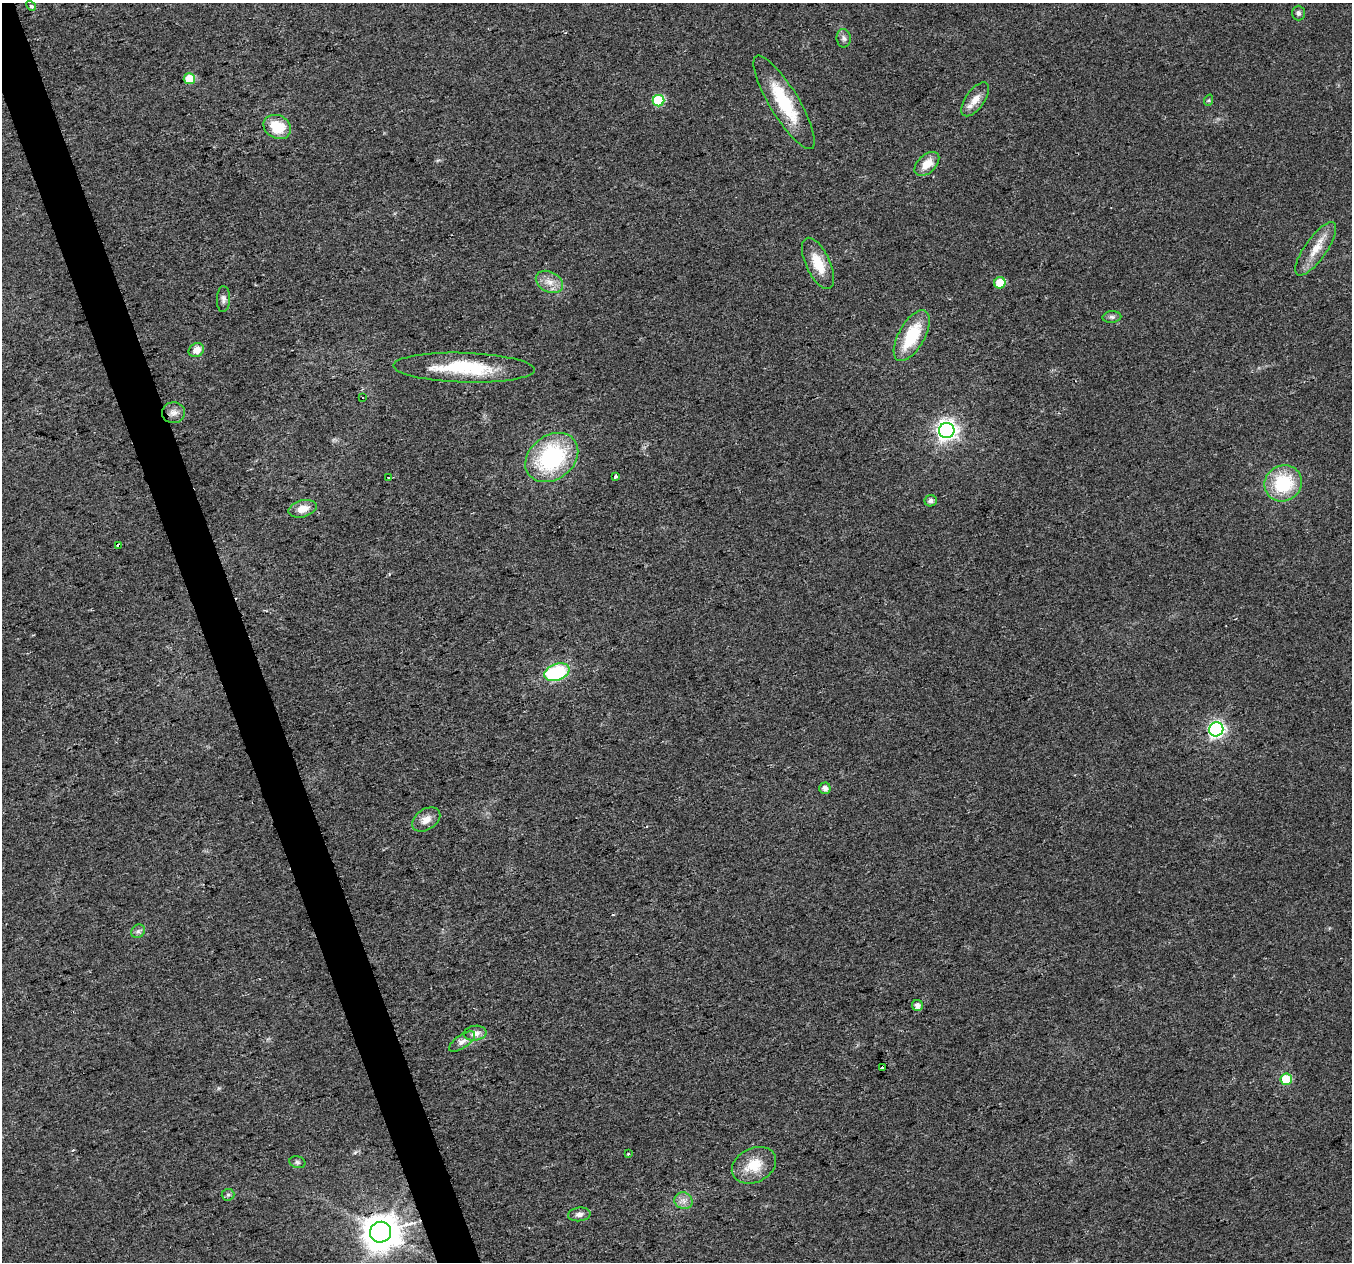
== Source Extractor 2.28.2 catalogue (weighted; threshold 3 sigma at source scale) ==
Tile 11 of 4 x 4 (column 3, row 3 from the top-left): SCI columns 2701-4050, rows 1380-2639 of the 5401 x 5226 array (HDU 1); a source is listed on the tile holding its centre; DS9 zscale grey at full resolution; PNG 1354 x 1264 px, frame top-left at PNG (2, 3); each listed source drawn as its Kron ellipse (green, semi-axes under 4 px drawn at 4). Shown black and unused: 3% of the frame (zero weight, under 2 of 3 exposures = <1% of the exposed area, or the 3 px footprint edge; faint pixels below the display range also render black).
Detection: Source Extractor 2.28.2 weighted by HDU 2 'WHT'; one run over the whole footprint, this tile lists its part. Background 0.041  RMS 0.0055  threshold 0.0249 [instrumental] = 3 sigma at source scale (4.5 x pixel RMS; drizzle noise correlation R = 1.50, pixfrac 1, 0.0396/0.0396 arcsec/px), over >= 5 px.
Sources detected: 47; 1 inside a brighter listed object's ellipse — not listed separately; the other 46 listed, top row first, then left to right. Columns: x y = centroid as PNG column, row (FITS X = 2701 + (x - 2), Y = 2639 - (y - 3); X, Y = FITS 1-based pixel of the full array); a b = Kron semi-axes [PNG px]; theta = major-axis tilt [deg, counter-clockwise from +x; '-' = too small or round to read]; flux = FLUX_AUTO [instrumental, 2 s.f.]
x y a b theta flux
31 6 5 4 - 1.1
1298 13 7 6 - 1.4
844 38 9 7 -83 2
189 79 6 5 - 13
975 99 20 9 54 6.1
1209 100 6 4 71 0.66
659 101 6 5 - 35
784 102 54 14 -59 31
277 127 14 11 -27 16
927 164 15 9 43 7.9
1316 249 32 11 55 10
818 263 28 12 -65 13
549 282 14 10 -27 5.7
1000 283 6 5 - 10
223 299 13 6 88 2.2
1112 317 9 5 5 1.5
912 336 28 13 61 25
196 350 8 6 26 4.9
464 368 71 15 -2 39
363 397 3 3 - 1.1
173 413 11 10 - 3.9
947 430 8 7 - 290
552 457 29 22 37 61
388 477 3 3 - 2.4
615 477 3 3 - 2.3
1283 483 19 17 33 31
931 501 6 5 - 2.2
303 509 14 8 15 6.2
118 545 3 3 - 12
557 672 13 8 21 47
1216 729 7 7 - 150
825 788 6 5 - 2.9
426 819 15 10 34 5.3
138 931 7 6 - 1.6
917 1005 6 5 - 2.8
475 1033 11 7 7 3.9
462 1042 15 6 35 3.3
882 1067 3 2 - 0.77
1286 1079 5 5 - 20
628 1154 3 2 - 1.1
297 1162 8 6 -16 1.3
754 1165 23 17 26 14
228 1195 6 6 - 1.1
683 1201 9 8 - 3.2
579 1214 11 7 6 2.6
381 1232 10 10 - 1300
Overlapping masked pixels (flux is a lower limit): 1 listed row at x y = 118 545